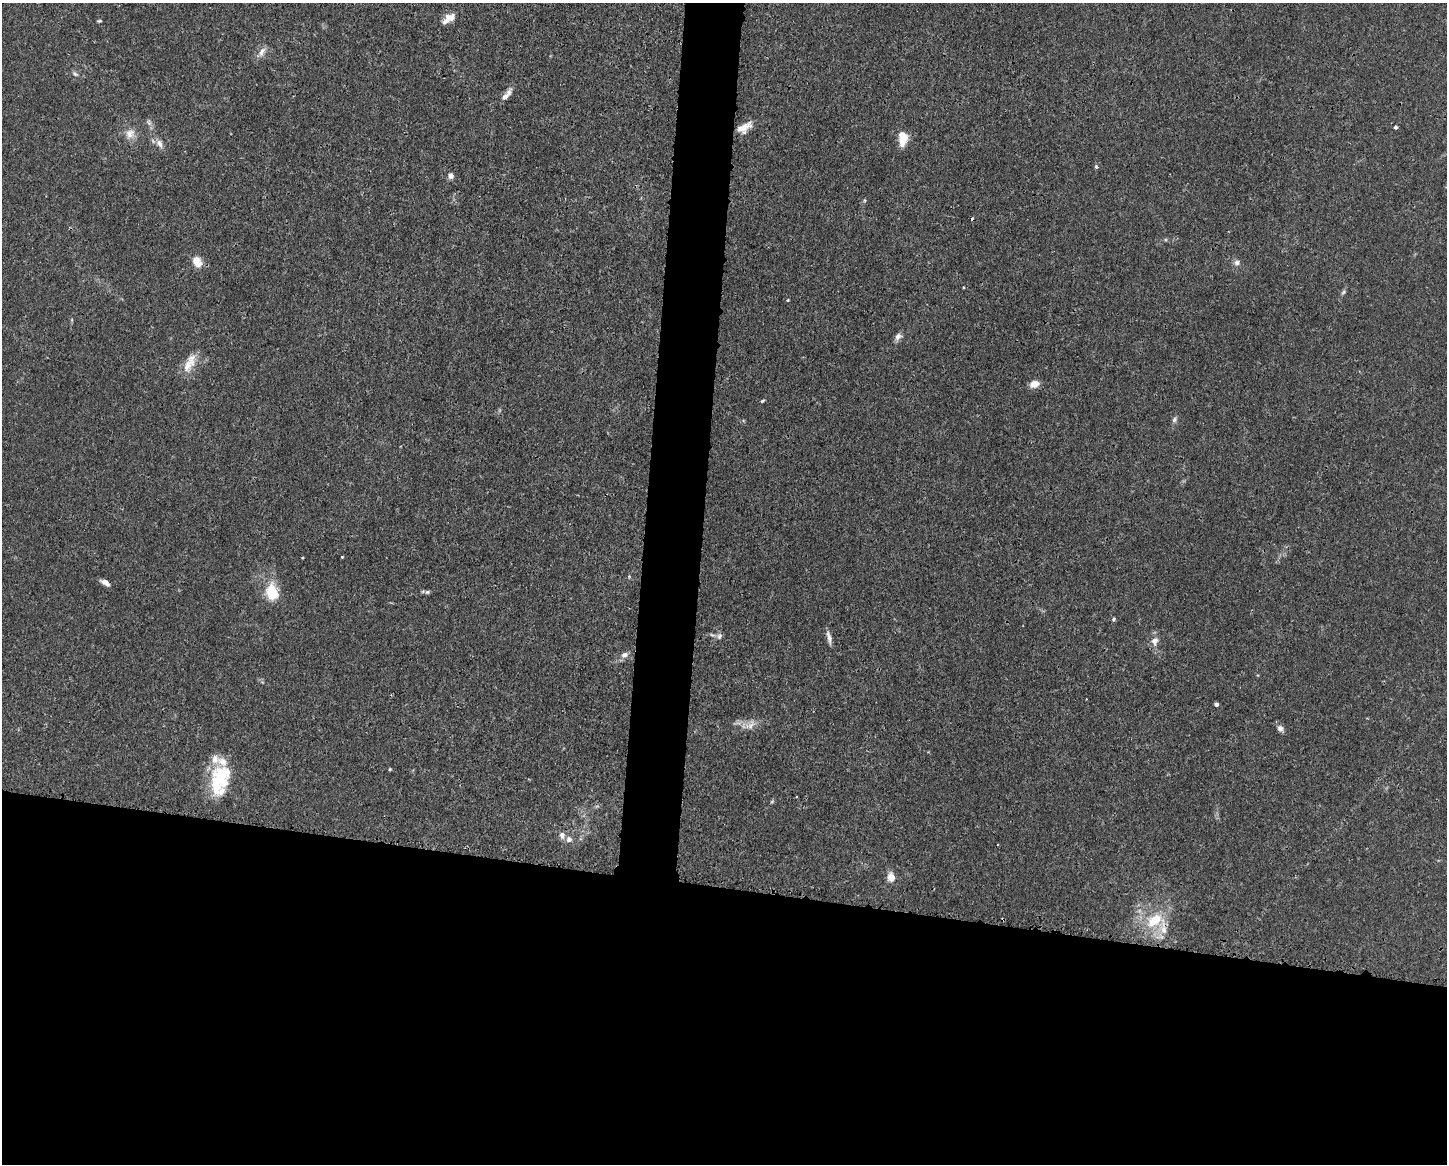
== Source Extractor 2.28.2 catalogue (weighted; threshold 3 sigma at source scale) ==
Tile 11 of 3 x 4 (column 2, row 4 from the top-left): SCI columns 1554-2998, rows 6-1167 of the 4663 x 4660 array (HDU 1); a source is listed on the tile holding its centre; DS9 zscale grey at full resolution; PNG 1449 x 1166 px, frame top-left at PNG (2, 3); no overlay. Shown black and unused: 27% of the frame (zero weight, under 3 of 4 exposures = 1% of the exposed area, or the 3 px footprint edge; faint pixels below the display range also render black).
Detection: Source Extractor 2.28.2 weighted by HDU 2 'WHT'; one run over the whole footprint, this tile lists its part. Background 0.0155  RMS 0.0022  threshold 0.01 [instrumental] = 3 sigma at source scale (4.5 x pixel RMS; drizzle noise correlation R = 1.50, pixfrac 1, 0.05/0.05 arcsec/px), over >= 5 px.
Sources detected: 48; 1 inside a brighter object's white glare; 1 cosmic-ray / hot-pixel residue — not listed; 4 inside a brighter listed object's ellipse — not listed separately; the other 42 listed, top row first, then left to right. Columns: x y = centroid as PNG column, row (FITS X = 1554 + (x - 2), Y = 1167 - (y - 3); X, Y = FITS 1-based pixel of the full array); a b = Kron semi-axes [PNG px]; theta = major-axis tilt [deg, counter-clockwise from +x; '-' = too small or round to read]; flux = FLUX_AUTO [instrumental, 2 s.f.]
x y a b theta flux
449 18 16 8 34 2.5
99 21 5 3 - 0.29
262 52 14 7 60 1.4
75 74 10 4 -33 0.53
505 97 12 7 38 1.2
1395 127 4 3 - 0.99
744 128 19 9 31 2.5
130 134 14 12 45 2.2
903 138 14 8 87 4.4
160 144 13 7 -63 1.4
1096 166 6 5 - 0.38
450 176 8 7 - 0.93
197 262 16 11 -61 2.4
1237 262 8 8 - 0.88
963 287 4 2 - 0.16
1343 292 8 5 59 0.46
788 300 4 3 - 0.29
898 337 10 7 50 1
188 365 23 13 50 3.7
1034 384 10 7 17 2.1
762 401 5 3 - 0.28
1174 420 8 6 49 0.62
342 557 3 3 - 0.34
105 582 10 5 -33 1.5
272 592 20 13 -78 7.1
427 592 7 5 -19 0.4
1114 619 5 4 - 0.35
719 636 9 7 77 0.73
829 637 18 5 -77 1.2
1154 641 13 10 74 1.7
624 655 9 7 18 1.1
1216 704 4 4 - 0.81
750 725 18 10 43 2
1280 728 10 7 -55 0.93
222 761 17 12 -54 2.5
390 769 4 4 - 0.23
216 785 35 16 -65 7.7
562 835 9 7 -83 1.1
569 839 8 7 - 1
891 877 6 5 - 3.7
1003 919 4 3 - 0.24
1154 920 30 18 34 8.9
Overlapping masked pixels (flux is a lower limit): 1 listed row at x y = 1003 919